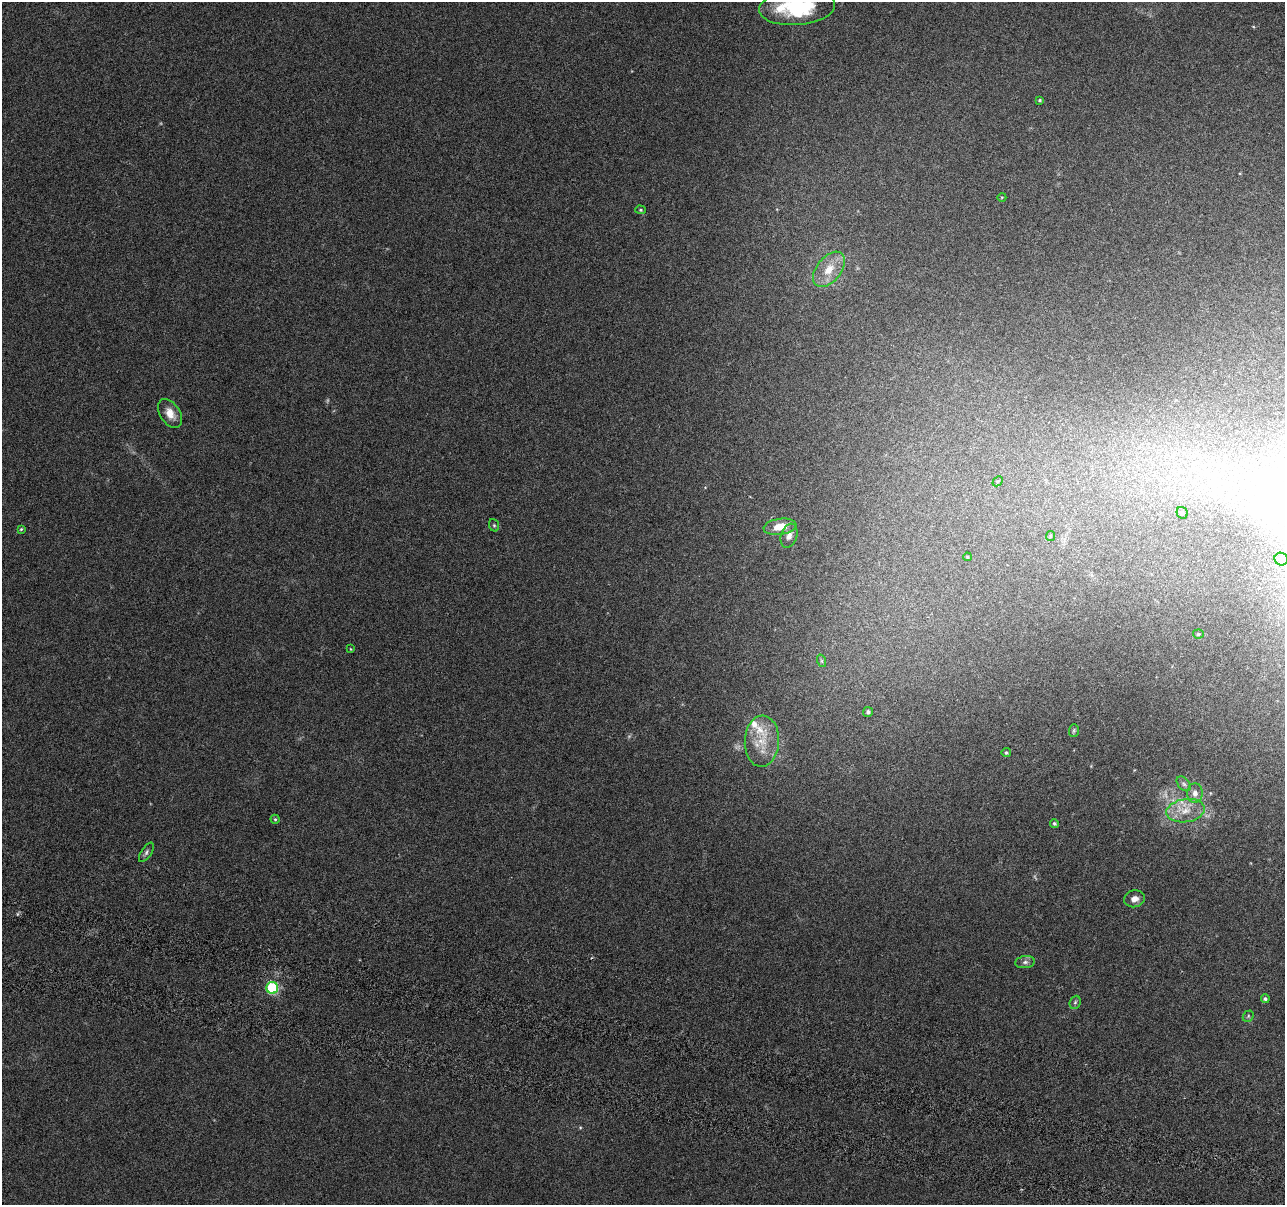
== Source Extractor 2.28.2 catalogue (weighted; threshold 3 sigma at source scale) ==
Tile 6 of 4 x 4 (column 2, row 2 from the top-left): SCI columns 1300-2582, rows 2686-3888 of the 5170 x 5431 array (HDU 1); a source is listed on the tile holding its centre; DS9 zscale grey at full resolution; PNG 1287 x 1207 px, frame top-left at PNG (2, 2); each listed source drawn as its Kron ellipse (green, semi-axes under 4 px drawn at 4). Shown black and unused: <1% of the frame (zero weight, under 3 of 6 exposures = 3% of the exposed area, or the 3 px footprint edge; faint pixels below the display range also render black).
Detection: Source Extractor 2.28.2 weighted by HDU 2 'WHT'; one run over the whole footprint, this tile lists its part. Background 0.0304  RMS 0.004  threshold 0.0163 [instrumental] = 3 sigma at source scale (4.09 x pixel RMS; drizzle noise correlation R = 1.36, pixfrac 0.8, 0.0396/0.0396 arcsec/px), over >= 5 px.
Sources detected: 40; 4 too faint to see at this stretch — neither listed nor drawn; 2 inside a brighter listed object's ellipse — not listed separately; the other 34 listed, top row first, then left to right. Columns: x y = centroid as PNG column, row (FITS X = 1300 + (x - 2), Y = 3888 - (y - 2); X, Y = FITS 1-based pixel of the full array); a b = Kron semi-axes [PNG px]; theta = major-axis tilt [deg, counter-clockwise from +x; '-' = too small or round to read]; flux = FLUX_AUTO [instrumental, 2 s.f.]
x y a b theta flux
797 7 38 17 5 31
1040 100 4 3 - 0.39
1002 197 4 3 - 0.31
641 210 5 4 - 0.51
829 269 20 12 51 6.8
170 413 16 10 -57 4.1
998 481 6 4 43 0.57
1182 513 6 5 - 0.73
494 525 6 5 - 0.54
780 527 16 8 8 6.3
21 529 4 3 - 0.39
789 536 12 8 70 2.1
1050 536 5 4 - 0.46
967 557 4 3 - 0.42
1281 559 7 6 - 1.5
1198 634 5 4 - 0.53
351 649 4 3 - 0.28
822 661 6 4 -71 0.58
868 712 5 5 - 0.76
1074 730 6 5 - 0.58
762 741 26 17 87 10
1006 753 4 4 - 0.59
1184 784 9 5 -48 0.88
1195 793 10 8 86 2.2
1186 811 19 11 9 5.9
275 819 4 4 - 0.49
1054 823 4 4 - 0.58
146 852 11 5 57 1
1134 899 10 8 13 2.3
1025 962 10 6 7 1.3
272 988 6 6 - 35
1265 999 4 4 - 0.86
1075 1002 7 5 67 0.71
1248 1016 6 5 - 0.5
Isophote crosses this tile's border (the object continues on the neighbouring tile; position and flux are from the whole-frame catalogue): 1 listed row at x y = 797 7